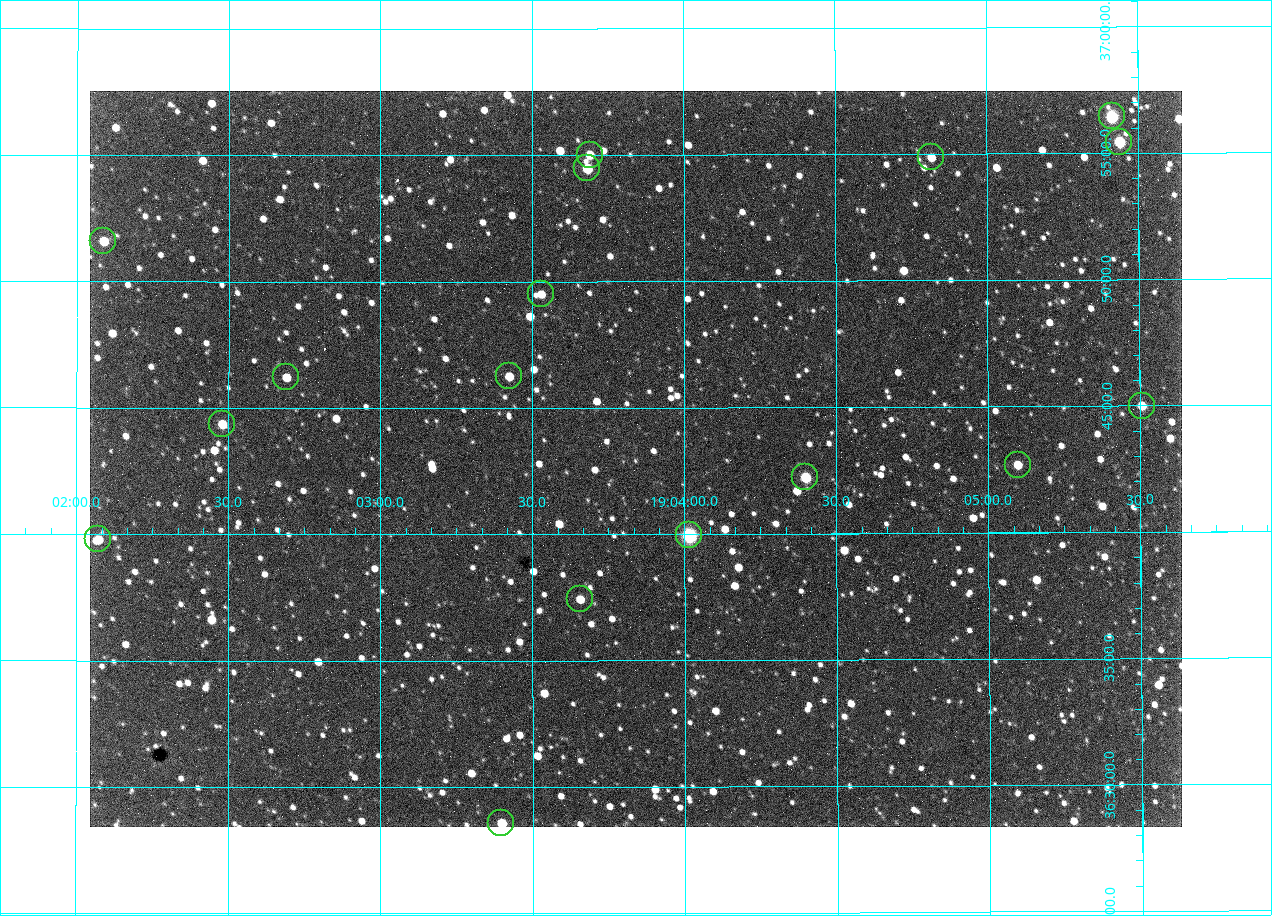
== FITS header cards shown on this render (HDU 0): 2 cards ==
NAXIS1  =                 1092 /fastest changing axis
NAXIS2  =                  736 /next to fastest changing axis

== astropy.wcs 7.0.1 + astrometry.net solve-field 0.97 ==
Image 1092 x 736 px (HDU 0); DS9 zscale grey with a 90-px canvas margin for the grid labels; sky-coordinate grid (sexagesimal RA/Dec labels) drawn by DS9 from the SOLVED WCS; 17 Tycho-2 reference stars matched to detected sources circled (green)
Header WCS: none
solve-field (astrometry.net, Tycho-2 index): SOLVED blind (the file carries no WCS)
Solved WCS: RA---TAN-SIP/DEC--TAN-SIP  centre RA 19:03:50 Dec +36:43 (285.96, +36.72 deg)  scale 2.37 arcsec/px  FOV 43.2' x 29.1'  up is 0 deg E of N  parity flipped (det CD > 0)
(file carries no celestial WCS; the grid is the blind solution)
Tycho-2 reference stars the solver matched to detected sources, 17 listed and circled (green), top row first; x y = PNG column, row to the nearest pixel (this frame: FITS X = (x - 90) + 1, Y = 736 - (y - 91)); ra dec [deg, ICRS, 3 dp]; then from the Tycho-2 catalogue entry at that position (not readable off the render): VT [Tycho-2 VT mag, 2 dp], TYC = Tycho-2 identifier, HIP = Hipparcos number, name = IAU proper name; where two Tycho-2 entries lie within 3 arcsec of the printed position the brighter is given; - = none
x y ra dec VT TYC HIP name
1112 116 286.353 +36.941 8.32 2652-644-1 93748 -
1119 142 286.360 +36.924 9.83 2652-14-1 - -
590 155 285.922 +36.917 10.48 2652-1249-1 - -
931 157 286.204 +36.915 10.94 2652-350-1 - -
587 168 285.920 +36.908 9.57 2652-218-1 - -
103 241 285.522 +36.860 10.88 2651-1921-1 - -
541 294 285.882 +36.825 10.95 2652-329-1 - -
509 376 285.856 +36.771 11.11 2652-1253-1 - -
286 377 285.672 +36.770 11.14 2651-2527-1 - -
1142 406 286.377 +36.750 10.72 2652-110-1 - -
222 424 285.620 +36.739 11.03 2651-1906-1 - -
1018 465 286.274 +36.711 10.88 2652-1070-1 - -
805 477 286.100 +36.704 10.14 2652-1649-1 - -
689 535 286.004 +36.666 8.52 2652-1368-1 - -
98 539 285.518 +36.663 10.71 2651-2245-1 - -
580 599 285.914 +36.624 11.11 2652-845-1 - -
501 823 285.849 +36.476 10.21 2652-1424-1 - -